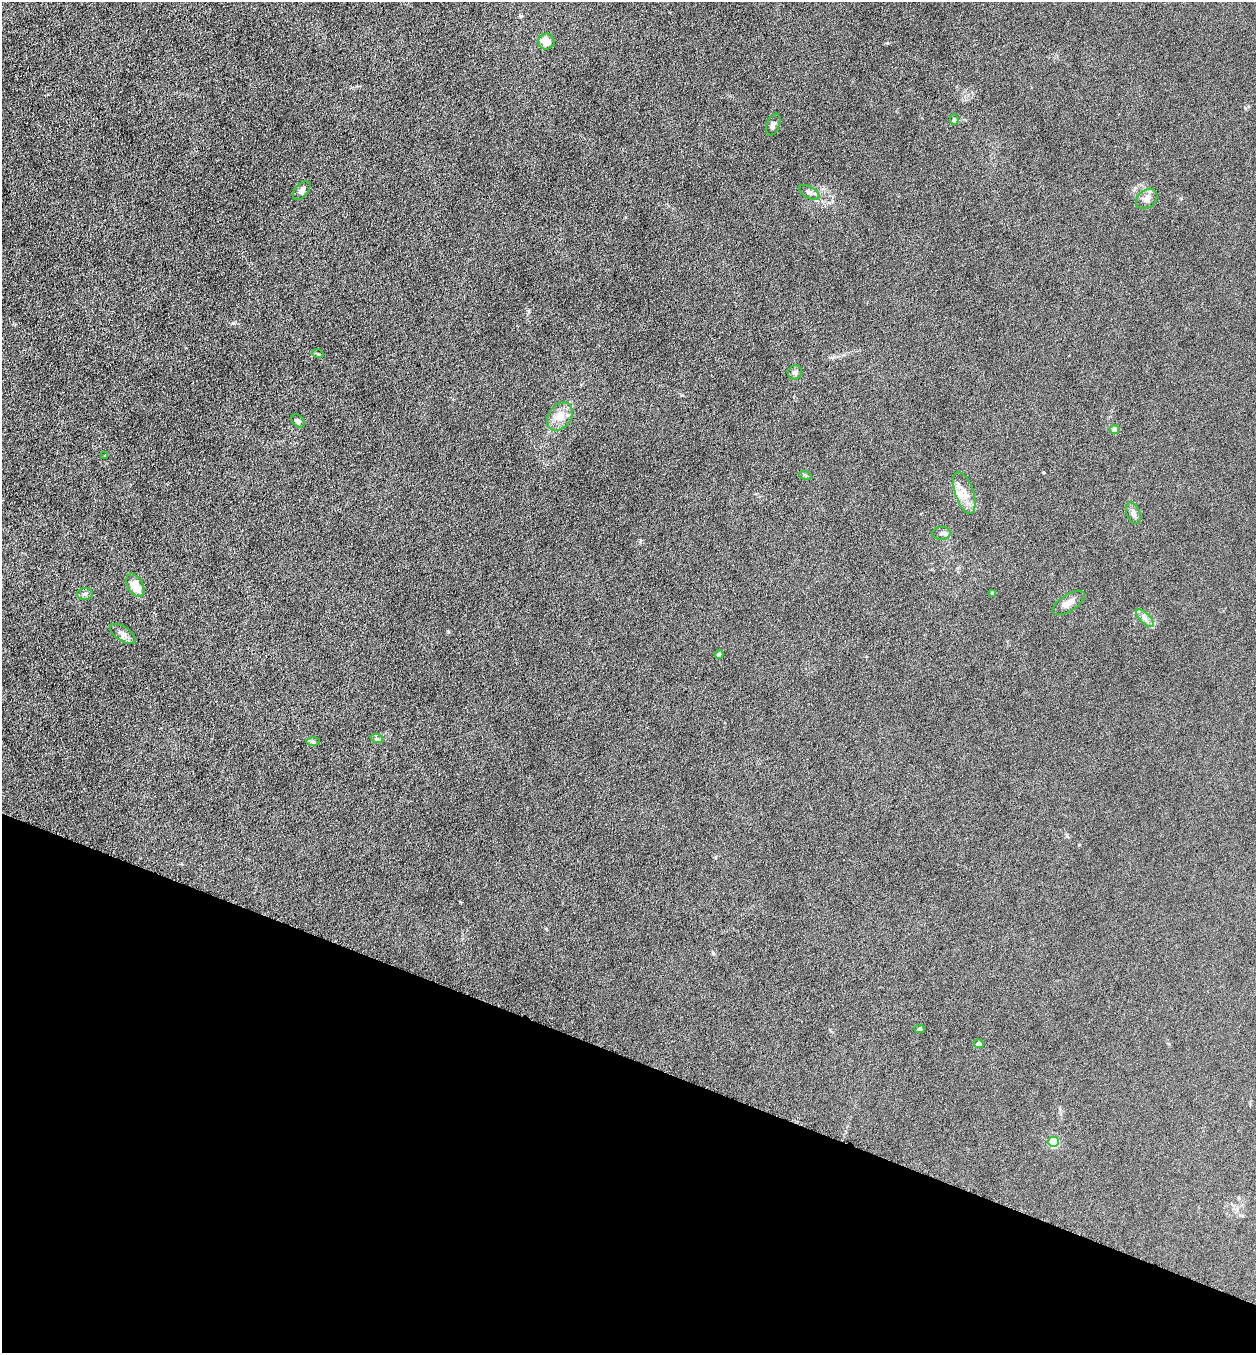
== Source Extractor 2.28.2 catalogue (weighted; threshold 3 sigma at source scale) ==
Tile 15 of 4 x 4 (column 3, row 4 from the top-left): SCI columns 2651-3904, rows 5-1355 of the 5429 x 5413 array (HDU 1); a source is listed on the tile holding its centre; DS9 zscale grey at full resolution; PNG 1258 x 1355 px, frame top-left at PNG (2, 2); each listed source drawn as its Kron ellipse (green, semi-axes under 4 px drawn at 4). Shown black and unused: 22% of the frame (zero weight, under 4 of 8 exposures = <1% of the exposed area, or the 3 px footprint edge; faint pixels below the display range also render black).
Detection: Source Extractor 2.28.2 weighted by HDU 2 'WHT'; one run over the whole footprint, this tile lists its part. Background 0.0481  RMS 0.0055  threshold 0.0225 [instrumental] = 3 sigma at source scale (4.09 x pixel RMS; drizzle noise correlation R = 1.36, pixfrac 0.8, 0.05/0.05 arcsec/px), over >= 5 px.
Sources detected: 31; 3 inside a brighter listed object's ellipse — not listed separately; the other 28 listed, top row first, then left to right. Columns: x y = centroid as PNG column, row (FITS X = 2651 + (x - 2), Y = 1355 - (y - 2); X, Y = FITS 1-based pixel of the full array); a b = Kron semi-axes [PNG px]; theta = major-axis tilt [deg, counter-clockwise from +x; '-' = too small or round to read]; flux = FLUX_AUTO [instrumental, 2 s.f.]
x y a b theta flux
546 42 8 8 - 6.5
954 120 5 4 - 0.88
773 125 11 6 68 1.8
302 190 11 6 49 2.1
809 192 11 5 -30 1.7
1147 199 12 8 39 2.7
318 354 5 3 - 0.52
795 372 7 7 - 2
560 416 15 11 54 6.2
298 421 8 5 -46 1.2
1115 430 4 4 - 3.7
105 455 4 2 - 0.34
805 475 6 4 -19 0.64
964 493 22 9 -72 5.7
1133 513 11 6 -71 1.9
942 533 9 6 0 1.5
135 585 13 7 -61 6.8
993 593 4 4 - 1.8
85 594 8 6 2 1.3
1068 603 18 8 33 4.2
1145 618 11 5 -45 2.1
123 634 14 7 -35 2.5
719 654 4 4 - 1.1
377 739 6 4 -19 0.83
313 742 6 4 -1 0.82
920 1029 5 4 - 0.57
979 1044 5 4 - 2
1053 1142 5 5 - 36
Unlisted compact peaks at least as high as the median listed source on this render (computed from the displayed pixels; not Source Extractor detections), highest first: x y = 887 43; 233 323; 713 953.